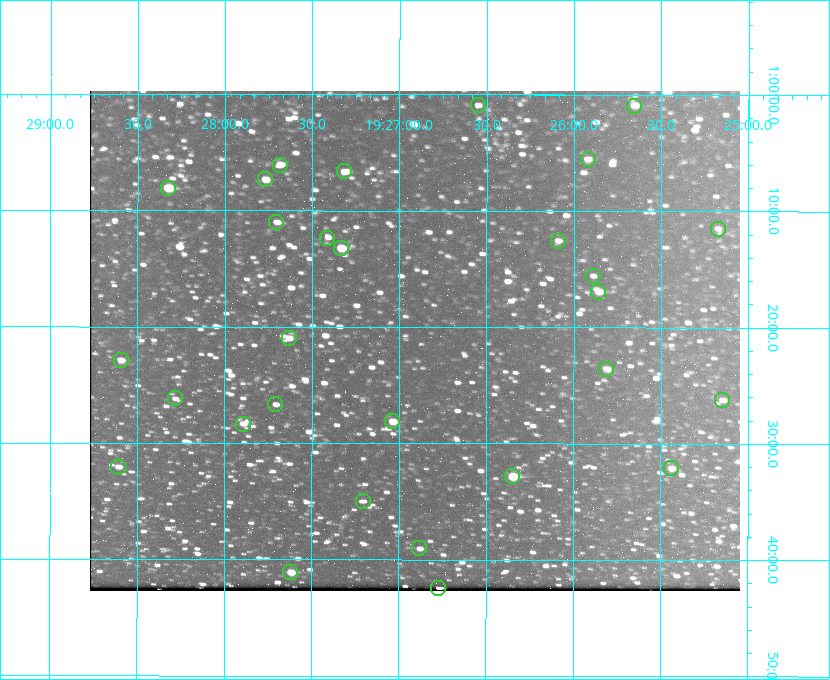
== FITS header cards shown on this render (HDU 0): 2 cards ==
NAXIS1  =                  650 / Width of table row in bytes
NAXIS2  =                  500 / Number of rows in table

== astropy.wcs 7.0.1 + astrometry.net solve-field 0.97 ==
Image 650 x 500 px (HDU 0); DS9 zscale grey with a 90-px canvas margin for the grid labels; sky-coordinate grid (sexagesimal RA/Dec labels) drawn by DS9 from the SOLVED WCS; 29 Tycho-2 reference stars matched to detected sources circled (green)
Header WCS: none
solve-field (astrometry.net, Tycho-2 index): SOLVED blind (the file carries no WCS)
Solved WCS: RA---TAN-SIP/DEC--TAN-SIP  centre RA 19:26:55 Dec +01:21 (291.73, +1.35 deg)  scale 5.16 arcsec/px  FOV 55.9' x 43.0'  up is +180 deg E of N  parity flipped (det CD > 0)
(file carries no celestial WCS; the grid is the blind solution)
Tycho-2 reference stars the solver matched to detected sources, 29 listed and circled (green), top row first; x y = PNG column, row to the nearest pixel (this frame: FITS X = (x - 90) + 1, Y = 500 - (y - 91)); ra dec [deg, ICRS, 3 dp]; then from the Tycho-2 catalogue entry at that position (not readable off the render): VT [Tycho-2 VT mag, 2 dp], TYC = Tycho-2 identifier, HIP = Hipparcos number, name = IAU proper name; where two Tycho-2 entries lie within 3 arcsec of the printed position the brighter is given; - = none
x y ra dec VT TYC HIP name
478 105 291.638 +1.015 11.72 465-554-1 - -
634 106 291.414 +1.016 11.47 465-1456-1 - -
588 159 291.480 +1.092 11.69 465-523-1 - -
280 165 291.921 +1.101 10.89 465-1942-1 - -
344 171 291.829 +1.111 10.78 465-2030-1 - -
265 179 291.942 +1.122 10.76 465-1161-1 - -
168 188 292.081 +1.135 10.24 465-979-1 - -
276 222 291.926 +1.184 11.49 465-1994-1 - -
718 229 291.294 +1.191 12.55 465-657-1 - -
327 238 291.853 +1.206 11.17 465-1444-1 - -
558 241 291.522 +1.209 11.81 465-867-1 - -
341 248 291.833 +1.221 9.77 465-1968-1 - -
593 276 291.472 +1.260 11.72 465-772-1 - -
598 292 291.465 +1.282 11.06 465-140-1 - -
289 338 291.908 +1.350 10.94 465-1840-1 - -
121 360 292.148 +1.381 10.77 465-611-1 - -
606 369 291.453 +1.393 11.17 465-261-1 - -
175 398 292.071 +1.436 12.12 465-1311-1 - -
722 400 291.287 +1.437 11.86 465-1616-1 - -
275 404 291.927 +1.444 11.17 465-873-1 - -
392 421 291.759 +1.468 10.00 465-530-1 - -
243 424 291.973 +1.472 10.69 465-577-1 - -
118 467 292.152 +1.534 10.91 465-857-1 - -
671 468 291.360 +1.535 11.71 465-397-1 - -
512 476 291.587 +1.547 9.51 465-596-1 - -
363 501 291.801 +1.583 12.28 465-1290-1 - -
419 548 291.720 +1.651 11.47 465-675-1 - -
290 572 291.905 +1.685 9.70 465-808-1 - -
438 588 291.693 +1.708 12.07 465-703-1 - -